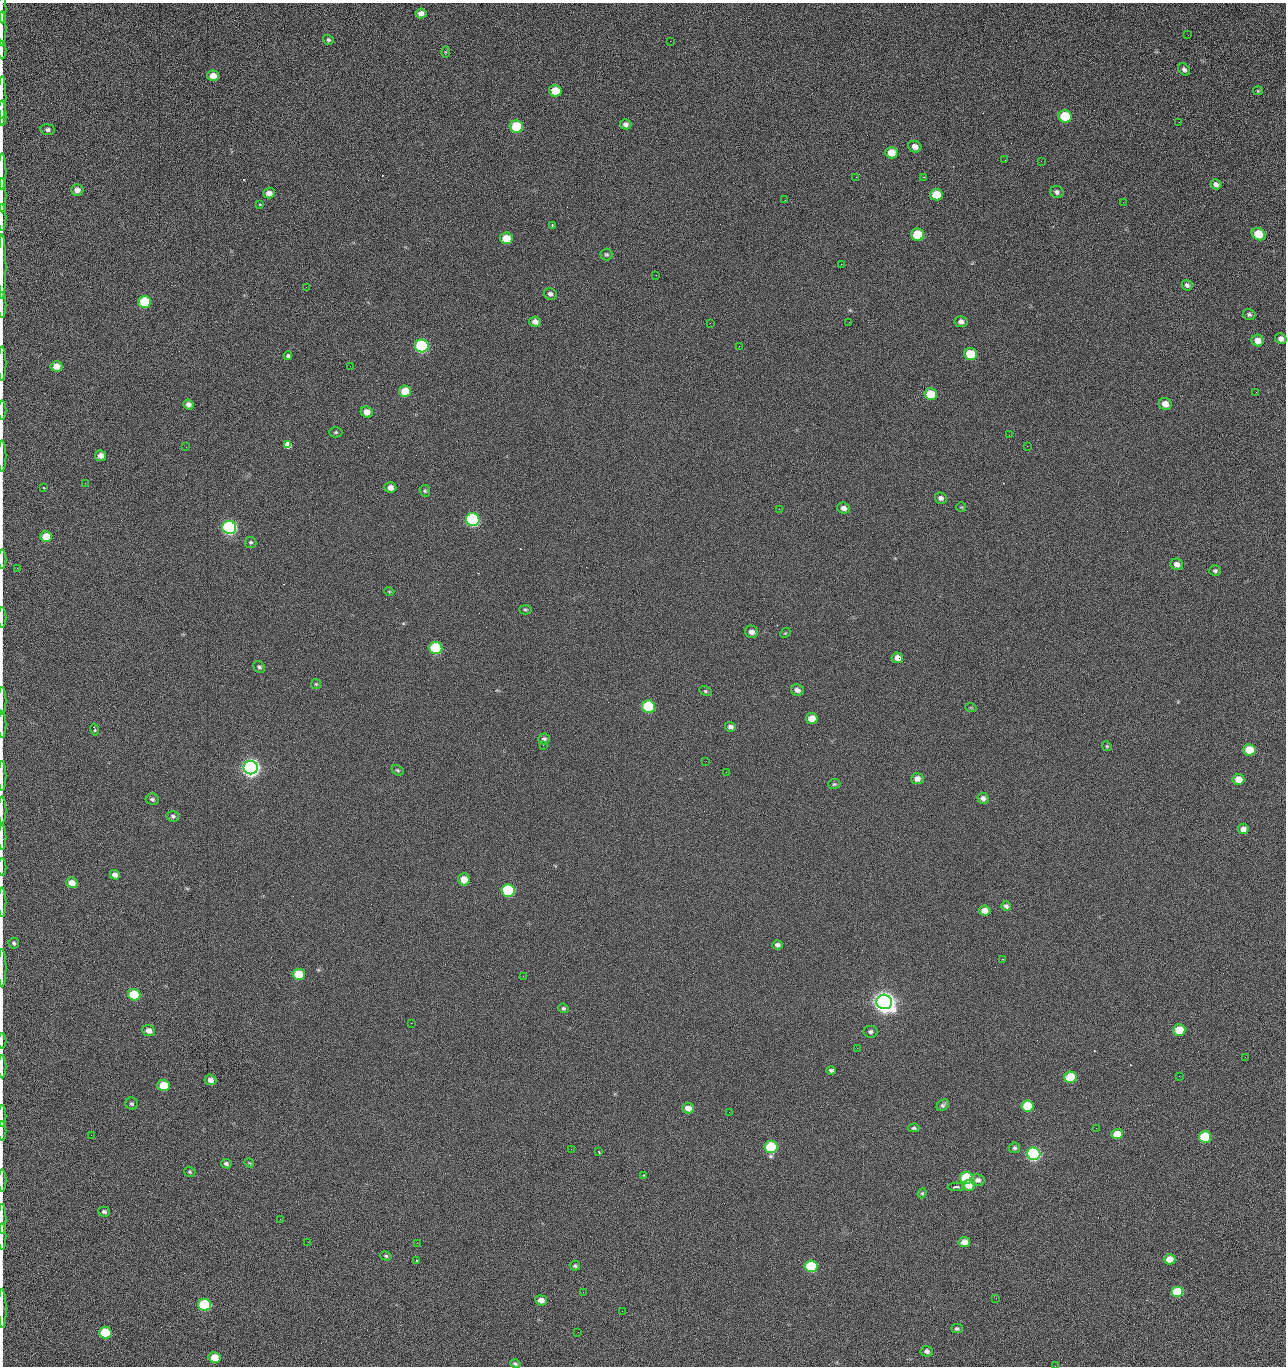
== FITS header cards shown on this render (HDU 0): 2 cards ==
NAXIS1  =                 1284 /fastest changing axis
NAXIS2  =                 1364 /next to fastest changing axis

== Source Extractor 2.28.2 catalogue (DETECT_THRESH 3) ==
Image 1284 x 1364 px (HDU 0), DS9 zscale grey, 1 PNG px = 1 image px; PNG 1288 x 1368 px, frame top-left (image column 1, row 1364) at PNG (2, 3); each listed source drawn as its Kron ellipse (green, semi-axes under 4 px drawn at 4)
Background 126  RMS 14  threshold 43.4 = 3 sigma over >= 5 px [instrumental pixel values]
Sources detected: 212; all 212 listed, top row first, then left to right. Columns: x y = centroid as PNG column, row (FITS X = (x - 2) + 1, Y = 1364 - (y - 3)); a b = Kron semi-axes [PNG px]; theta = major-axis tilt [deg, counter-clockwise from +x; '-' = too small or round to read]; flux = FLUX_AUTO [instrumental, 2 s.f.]
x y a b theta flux
2 9 14 2 90 2.1e+03
421 13 5 5 - 4.8e+03
2 29 17 2 90 3.5e+03
1188 35 2 2 - 1.2e+03
328 40 6 4 -34 1.8e+03
670 41 2 2 - 2.3e+03
2 50 9 2 90 1.5e+03
445 52 6 4 89 1.2e+03
1184 69 7 5 -47 2.6e+03
213 76 6 5 - 8.3e+03
555 91 6 5 - 2.2e+04
1258 91 5 4 - 1.2e+03
2 97 21 2 90 4.2e+03
2 113 12 2 -88 2.5e+03
1065 116 7 6 - 4.2e+04
1179 122 2 2 - 1.2e+03
626 124 6 5 - 3.3e+03
516 127 7 6 - 5.2e+04
48 130 7 5 -7 2.6e+03
915 147 6 5 - 6.0e+03
891 153 6 5 - 1.5e+04
1005 160 3 2 - 1.4e+03
1041 161 2 2 - 1.9e+03
2 172 18 2 90 3.4e+03
856 177 2 2 - 2.2e+03
923 177 2 2 - 3.0e+04
1216 184 5 5 - 3.4e+03
77 190 6 6 - 4.8e+03
1057 192 7 6 - 2.5e+03
269 193 6 5 - 5.6e+03
2 195 17 2 90 2.7e+03
936 195 6 6 - 2.7e+04
785 200 2 2 - 4.4e+02
1123 202 3 2 - 1.0e+03
260 204 3 3 - 1.2e+03
2 217 13 2 90 1.7e+03
552 225 3 3 - 9.8e+02
918 234 6 6 - 4.1e+04
1259 234 7 5 -30 2.5e+04
506 238 6 5 - 1.9e+04
606 254 6 6 - 1.7e+03
841 264 2 2 - 2.7e+04
2 267 32 2 90 6.2e+03
656 275 2 2 - 4.6e+02
1187 285 5 5 - 2.6e+03
306 287 2 2 - 7.6e+02
550 294 6 6 - 3.0e+03
145 302 6 6 - 5.0e+04
2 305 13 2 90 2.1e+03
1249 315 6 5 - 2.1e+03
535 322 6 5 - 5.1e+03
849 322 2 2 - 6.9e+02
961 322 6 5 - 3.8e+03
710 323 2 2 - 3.4e+03
1281 339 6 5 - 4.5e+03
1258 340 6 6 - 9.6e+03
422 346 7 6 - 1.5e+05
739 346 2 2 - 4.8e+02
970 354 6 6 - 3.8e+04
288 356 4 4 - 2.4e+03
2 364 17 2 90 2.6e+03
56 366 6 5 - 1.1e+04
350 366 2 2 - 2.4e+03
405 391 6 5 - 1.9e+04
1256 392 2 2 - 1.3e+03
931 394 6 6 - 3.2e+04
1165 404 6 6 - 9.3e+03
188 405 5 5 - 4.6e+03
2 410 9 2 90 1.3e+03
367 412 6 5 - 9.2e+03
336 432 6 5 - 1.6e+03
1009 435 2 2 - 1.1e+03
288 445 4 4 - 2.8e+05
1027 446 2 2 - 4.2e+02
186 447 2 2 - 2.9e+03
2 456 16 2 90 2.4e+03
101 456 5 5 - 5.7e+03
85 483 2 2 - 8.8e+02
44 488 3 2 - 1.2e+03
390 488 6 5 - 5.3e+03
425 491 6 5 - 1.5e+03
941 498 6 5 - 3.3e+03
961 507 5 5 - 1.2e+03
844 508 6 5 - 4.6e+03
779 509 2 2 - 6.3e+02
473 520 7 6 - 1.9e+05
229 527 7 6 - 3.2e+05
46 537 6 5 - 1.8e+04
251 542 6 5 - 1.7e+03
2 559 9 2 90 1.5e+03
1177 564 6 5 - 5.5e+03
17 568 2 2 - 4.7e+02
1215 571 6 5 - 2.2e+03
389 591 5 3 - 8.5e+02
525 610 6 4 -3 1.4e+03
2 618 10 2 90 1.5e+03
752 632 7 6 - 5.0e+03
785 633 6 4 44 1.1e+03
436 648 6 6 - 8.8e+04
897 658 5 5 - 6.6e+03
259 667 6 5 - 2.0e+03
316 684 5 5 - 1.2e+03
797 690 6 6 - 4.2e+03
705 691 6 4 -27 1.5e+03
2 701 14 2 90 2.4e+03
648 707 6 6 - 7.7e+04
971 708 5 3 - 9.3e+02
812 718 6 5 - 1.4e+04
2 725 13 2 90 2.2e+03
730 727 5 5 - 3.4e+03
95 729 6 3 -79 1.8e+03
544 739 6 5 - 2.5e+03
543 745 2 2 - 3.6e+03
1107 746 5 4 - 1.2e+03
1249 750 6 5 - 2.6e+04
706 761 2 2 - 2.1e+03
251 768 7 6 - 7.2e+05
397 770 6 5 - 1.4e+03
726 772 2 2 - 2.6e+03
2 776 15 2 90 2.6e+03
917 779 6 5 - 5.6e+03
1238 779 6 5 - 1.3e+04
834 784 6 5 - 1.4e+03
983 798 6 5 - 4.0e+03
152 799 7 5 -11 2.2e+03
2 810 13 2 90 2.1e+03
173 816 6 5 - 2.1e+03
1243 829 5 5 - 5.4e+03
2 838 12 2 90 2.1e+03
2 867 9 2 90 1.3e+03
115 875 5 4 - 5.3e+03
464 879 6 5 - 1.3e+04
72 883 6 5 - 9.4e+03
508 891 6 6 - 1.2e+05
2 902 15 2 90 2.5e+03
1006 906 5 4 - 2.6e+03
984 911 6 5 - 9.1e+03
14 943 5 5 - 1.7e+03
777 945 5 4 - 3.2e+03
1002 959 2 2 - 5.5e+02
2 968 19 2 90 3.2e+03
299 974 6 5 - 3.2e+04
523 976 2 2 - 2.0e+03
134 995 6 5 - 5.1e+04
884 1002 8 7 - 1.3e+06
563 1008 5 4 - 1.8e+03
411 1023 2 2 - 5.4e+03
149 1030 6 5 - 5.9e+03
1179 1030 6 5 - 2.8e+04
870 1032 7 6 - 2.5e+03
2 1041 7 2 90 1.1e+03
857 1048 2 2 - 1.5e+03
1245 1057 2 2 - 1.9e+03
2 1067 11 2 90 2.0e+03
831 1070 4 4 - 2.0e+03
1179 1076 2 2 - 2.6e+03
1070 1077 6 6 - 4.7e+04
210 1080 6 5 - 5.4e+03
164 1085 6 5 - 3.0e+04
132 1104 6 6 - 2.0e+03
943 1105 7 5 41 2.3e+03
1028 1106 6 5 - 4.3e+04
688 1108 6 5 - 8.5e+03
729 1112 2 2 - 9.6e+02
2 1116 11 2 90 1.8e+03
914 1128 5 4 - 1.8e+03
1096 1128 2 2 - 4.3e+02
2 1131 10 2 90 1.7e+03
1117 1134 6 5 - 1.6e+04
91 1135 2 2 - 2.6e+03
1205 1137 6 6 - 5.7e+04
771 1147 6 6 - 7.7e+04
1015 1148 5 5 - 2.2e+03
571 1149 3 2 - 9.9e+02
599 1152 3 2 - 6.3e+02
1034 1154 7 6 - 2.7e+05
249 1163 5 4 - 1.1e+03
226 1164 5 4 - 2.4e+03
190 1172 5 5 - 1.4e+03
643 1175 2 2 - 7.7e+02
966 1178 6 6 - 8.3e+04
978 1180 7 6 - 4.0e+03
2 1181 11 2 90 1.7e+03
969 1185 6 5 - 9.6e+03
956 1187 8 3 2 2.3e+03
922 1193 5 4 - 1.3e+03
104 1212 6 5 - 2.3e+03
2 1219 15 2 90 2.3e+03
280 1219 2 2 - 2.1e+03
2 1236 13 2 90 2.0e+03
308 1242 2 2 - 1.8e+03
964 1242 5 5 - 8.5e+03
417 1243 2 2 - 5.5e+03
386 1256 6 4 -16 1.5e+03
1170 1259 6 5 - 1.3e+04
417 1260 3 2 - 7.1e+02
575 1266 5 5 - 1.7e+03
811 1266 6 6 - 7.9e+04
583 1292 2 2 - 5.9e+02
1178 1292 6 5 - 4.5e+04
996 1298 2 2 - 2.9e+03
541 1300 6 5 - 7.4e+03
205 1305 6 6 - 9.7e+04
2 1308 19 3 -89 4.7e+03
622 1311 2 2 - 8.1e+02
957 1328 6 4 0 1.9e+03
578 1332 2 2 - 3.5e+03
105 1333 6 6 - 5.2e+04
927 1351 6 5 - 3.5e+03
214 1358 6 5 - 1.8e+04
515 1364 5 4 - 2.0e+03
1055 1366 2 2 - 2.1e+03
At the frame edge (FLAGS 8, measured only in part): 32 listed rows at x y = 2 9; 2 29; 2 50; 2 97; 2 113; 2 172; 2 195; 2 217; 2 267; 2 305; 2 364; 2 410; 2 456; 2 559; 2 618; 2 701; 2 725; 2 776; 2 810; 2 838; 2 867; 2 902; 2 968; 2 1041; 2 1067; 2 1116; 2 1131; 2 1181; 2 1219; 2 1236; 2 1308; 1055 1366

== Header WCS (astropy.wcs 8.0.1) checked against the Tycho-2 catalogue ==
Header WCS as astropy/WCSLIB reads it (CRVAL/CRPIX/CD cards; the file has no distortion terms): RA---TAN/DEC--TAN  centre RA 15:41:40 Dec +52:00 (235.42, +51.99 deg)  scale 1.26 arcsec/px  FOV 26.9' x 28.5'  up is +92 deg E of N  parity flipped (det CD > 0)
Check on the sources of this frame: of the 60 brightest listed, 9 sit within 2.0 arcsec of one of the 11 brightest Tycho-2 stars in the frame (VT <= 12.29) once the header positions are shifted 0.61 arcsec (0.61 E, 0.05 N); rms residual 0.77 arcsec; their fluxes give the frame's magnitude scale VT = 24.38 - 2.5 log10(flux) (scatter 0.17 mag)
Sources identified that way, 9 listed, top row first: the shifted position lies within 2.0 arcsec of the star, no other Tycho-2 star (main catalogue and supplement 1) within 4.0 arcsec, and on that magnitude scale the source's flux lands within +1.5 / -3 mag of the star's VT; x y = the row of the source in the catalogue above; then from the Tycho-2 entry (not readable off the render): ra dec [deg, ICRS J2000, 3 dp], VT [Tycho-2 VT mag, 2 dp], TYC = Tycho-2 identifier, HIP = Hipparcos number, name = IAU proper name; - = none
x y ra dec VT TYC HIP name
422 346 235.614 +52.064 11.61 3489-1132-1 - -
473 520 235.514 +52.049 11.19 3489-1407-1 - -
251 768 235.378 +52.130 9.31 3489-1322-1 76850 -
508 891 235.303 +52.042 11.52 3489-958-1 - -
884 1002 235.232 +51.912 9.59 3489-824-1 - -
1034 1154 235.143 +51.862 10.97 3489-1016-1 - -
966 1178 235.131 +51.886 12.29 3489-908-1 - -
811 1266 235.084 +51.941 11.45 3489-1346-1 - -
205 1305 235.075 +52.152 11.74 3489-912-1 - -